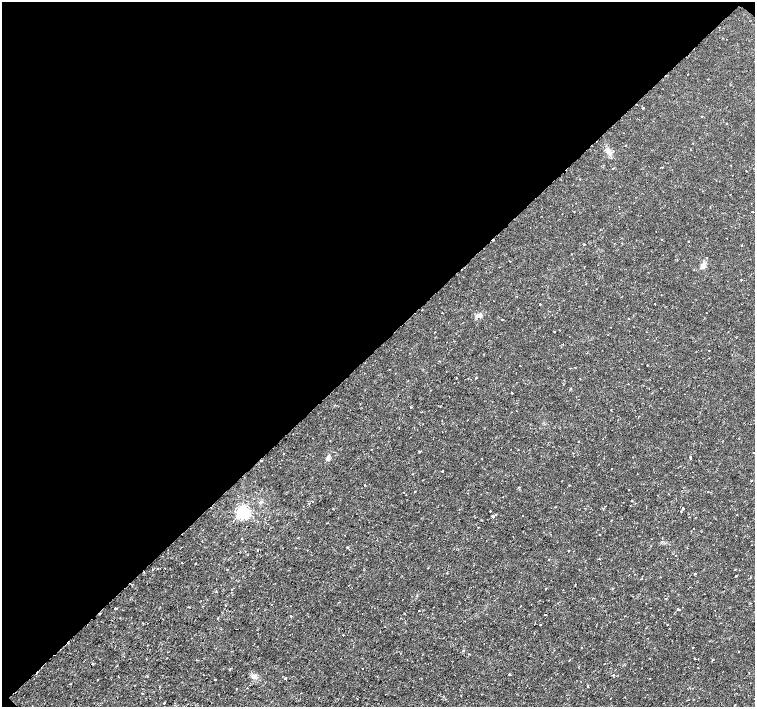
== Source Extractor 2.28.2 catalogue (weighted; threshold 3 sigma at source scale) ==
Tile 2 of 4 x 4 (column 2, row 1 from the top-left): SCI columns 1509-3014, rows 4391-5799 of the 6041 x 6034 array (HDU 1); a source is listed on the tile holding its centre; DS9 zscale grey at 2 x 2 block average (1 PNG px = mean of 2 x 2 image px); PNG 757 x 709 px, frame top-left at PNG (2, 2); no overlay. Shown black and unused: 49% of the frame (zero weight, under 2 of 3 exposures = <1% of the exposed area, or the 3 px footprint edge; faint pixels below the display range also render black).
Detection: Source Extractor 2.28.2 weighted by HDU 2 'WHT'; one run over the whole footprint, this tile lists its part. Background 0.00334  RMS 0.0011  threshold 0.00482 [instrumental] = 3 sigma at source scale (4.5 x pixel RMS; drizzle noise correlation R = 1.50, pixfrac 1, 0.0396/0.0396 arcsec/px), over >= 5 px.
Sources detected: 128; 10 cosmic-ray / hot-pixel residue — not listed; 1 coinciding with a brighter row at this scale — not listed separately; the other 117 listed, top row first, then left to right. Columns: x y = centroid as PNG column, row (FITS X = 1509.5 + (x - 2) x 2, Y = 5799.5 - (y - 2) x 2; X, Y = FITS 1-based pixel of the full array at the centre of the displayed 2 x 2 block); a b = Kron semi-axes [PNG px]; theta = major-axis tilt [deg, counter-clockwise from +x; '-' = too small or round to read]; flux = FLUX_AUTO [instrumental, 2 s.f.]
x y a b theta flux
727 39 2 2 - 0.083
643 108 2 2 - 0.43
702 116 2 2 - 0.18
727 123 2 2 - 0.25
624 133 2 2 - 0.077
693 143 2 2 - 0.13
626 145 2 2 - 0.14
609 152 7 6 - 1.2
613 168 2 2 - 0.68
730 194 2 2 - 0.096
752 212 2 2 - 0.32
661 239 2 2 - 0.17
689 241 2 2 - 0.29
614 243 2 2 - 0.14
585 244 2 2 - 0.16
741 245 2 2 - 0.1
706 258 2 2 - 0.14
510 261 2 2 - 0.34
703 266 8 6 52 1
741 280 2 2 - 0.3
586 284 2 2 - 0.11
540 304 2 2 - 0.17
655 304 2 2 - 0.12
742 304 2 2 - 0.11
422 310 2 2 - 0.14
479 315 8 5 4 0.93
629 319 2 2 - 0.17
502 320 2 2 - 0.4
554 332 2 2 - 0.32
454 341 2 2 - 0.085
563 344 2 2 - 0.11
709 350 2 2 - 0.15
439 361 2 2 - 0.19
476 378 2 2 - 0.21
628 384 2 2 - 0.12
571 389 3 2 - 0.15
512 393 2 2 - 0.29
410 407 2 2 - 0.17
611 410 2 2 - 0.14
511 412 2 2 - 0.12
739 438 2 2 - 0.18
419 451 3 2 - 0.21
283 453 2 2 - 0.21
754 453 2 2 - 0.34
690 457 3 2 - 0.57
328 458 7 5 68 0.72
611 469 2 2 - 0.087
442 471 2 2 - 0.69
751 481 2 2 - 0.37
365 485 2 2 - 0.32
569 485 2 2 - 0.16
628 489 2 2 - 0.21
415 491 2 2 - 0.77
503 497 2 2 - 0.09
312 501 2 2 - 0.12
632 501 3 2 - 0.12
585 508 2 2 - 0.088
683 508 2 2 - 0.92
490 511 2 2 - 0.23
243 512 4 4 - 63
496 515 2 2 - 0.26
523 515 2 2 - 1.1
737 515 2 2 - 0.13
269 516 2 2 - 0.094
492 516 4 2 - 0.23
611 520 2 2 - 0.095
478 527 2 2 - 0.26
693 529 2 2 - 0.27
600 534 2 2 - 0.21
345 535 2 2 - 0.12
298 538 2 2 - 0.11
347 547 3 2 - 0.21
687 547 2 2 - 0.12
258 550 2 2 - 0.3
568 551 2 2 - 0.18
675 555 2 2 - 0.17
428 568 2 2 - 0.17
153 569 3 2 - 0.16
227 570 2 2 - 0.15
447 573 2 2 - 0.19
695 573 2 2 - 0.21
736 576 2 2 - 0.74
231 589 2 2 - 0.3
545 589 2 2 - 0.17
216 591 2 2 - 0.21
666 599 3 2 - 0.14
225 605 2 2 - 0.34
521 606 2 2 - 0.1
116 608 2 2 - 0.44
678 609 2 2 - 0.33
419 611 2 2 - 0.63
545 614 2 2 - 1.3
715 615 2 2 - 0.1
291 616 2 2 - 0.24
540 625 2 2 - 0.52
667 625 2 2 - 0.13
343 635 2 2 - 0.36
693 648 2 2 - 0.19
316 651 2 2 - 0.091
463 651 2 2 - 0.5
738 651 2 2 - 0.2
468 654 2 2 - 0.18
146 659 2 2 - 0.21
695 659 2 2 - 0.68
570 660 2 2 - 0.12
712 660 2 2 - 0.4
363 669 2 2 - 0.23
509 675 3 2 - 0.15
613 675 2 2 - 0.3
254 676 7 5 -44 1
285 678 2 2 - 0.42
215 679 2 2 - 0.59
98 680 2 2 - 0.38
587 686 2 2 - 0.54
237 689 2 2 - 0.21
610 698 2 2 - 0.17
164 703 2 2 - 0.24
Isophote crosses this tile's border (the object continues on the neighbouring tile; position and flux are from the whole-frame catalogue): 1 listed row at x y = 754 453
Diffuse or blended objects may show on this block-average render without a row.